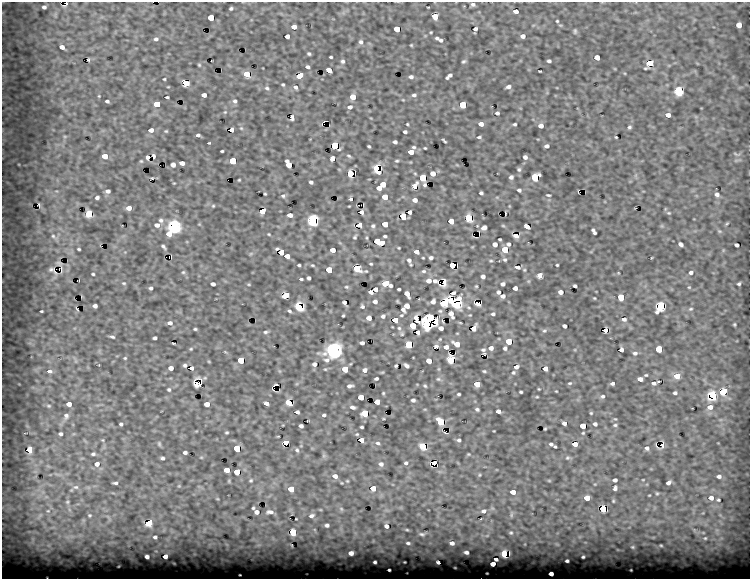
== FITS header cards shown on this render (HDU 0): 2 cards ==
NAXIS1  =                  748 / length of data axis 1
NAXIS2  =                  577 / length of data axis 2

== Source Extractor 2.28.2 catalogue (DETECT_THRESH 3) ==
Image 748 x 577 px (HDU 0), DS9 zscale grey, 1 PNG px = 1 image px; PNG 752 x 581 px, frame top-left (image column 1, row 577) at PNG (2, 2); no overlay
Background 3930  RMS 37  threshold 112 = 3 sigma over >= 5 px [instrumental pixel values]
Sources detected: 447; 2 with non-positive FLUX_AUTO (blend fragments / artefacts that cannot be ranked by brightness) are not listed; the other 445 listed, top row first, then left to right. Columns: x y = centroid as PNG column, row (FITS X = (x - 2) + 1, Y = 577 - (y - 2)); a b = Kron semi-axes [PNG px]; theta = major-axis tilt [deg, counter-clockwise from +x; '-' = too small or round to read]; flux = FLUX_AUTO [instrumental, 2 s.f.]
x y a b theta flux
67 3 3 2 - 10000
473 4 4 3 - 6000
44 7 4 4 - 7400
231 8 4 3 - 4000
516 11 5 4 - 17000
435 16 5 5 - 64000
211 18 5 4 - 48000
557 21 4 3 - 2600
739 25 5 4 - 22000
294 27 5 4 - 17000
397 29 5 4 - 47000
475 29 5 3 - 7600
575 31 6 4 -90 3900
431 32 3 2 - 2200
287 36 4 4 - 11000
523 36 4 4 - 10000
437 38 4 3 - 4600
156 39 5 4 - 6900
441 40 4 4 - 4100
361 42 6 5 - 6900
411 45 4 3 - 2500
62 47 5 4 - 15000
309 54 4 3 - 3900
331 57 3 3 - 3000
597 57 4 4 - 22000
88 60 3 3 - 2400
342 61 6 5 - 5700
464 61 5 3 - 4100
549 61 4 3 - 6000
650 63 5 4 - 140000
199 65 5 4 - 3000
307 67 4 3 - 6000
329 70 5 4 - 29000
540 71 3 2 - 2300
247 74 5 4 - 99000
299 75 5 4 - 40000
449 76 7 4 42 9000
411 77 5 4 - 7200
164 79 3 2 - 2600
186 83 5 4 - 140000
283 85 4 3 - 3100
168 87 3 2 - 1700
295 87 5 4 - 6500
508 87 6 4 14 8100
267 88 7 5 -43 5200
679 91 5 5 - 180000
204 95 4 4 - 13000
414 95 6 4 8 6200
99 96 4 3 - 2000
167 97 3 3 - 3500
353 97 5 5 - 27000
403 100 5 3 - 2100
107 101 4 3 - 5100
235 101 6 5 - 6400
157 104 5 4 - 98000
463 105 5 5 - 100000
350 107 6 4 14 9600
225 112 5 4 - 2700
497 113 4 3 - 5700
668 115 5 4 - 16000
292 118 6 3 88 6100
407 124 3 2 - 2400
481 124 4 4 - 13000
515 124 3 3 - 3900
541 126 4 4 - 12000
629 127 4 4 - 4700
241 128 5 4 - 3500
151 130 5 4 - 12000
231 130 4 4 - 11000
166 131 4 4 - 2600
405 132 4 3 - 5300
198 135 4 3 - 5100
65 136 6 4 0 3900
479 137 5 3 - 4000
616 137 3 2 - 2300
444 141 5 2 - 3700
395 142 4 4 - 6700
209 143 3 2 - 1800
335 146 5 4 - 230000
369 146 4 3 - 3100
547 146 4 3 - 7900
425 148 3 3 - 2300
222 151 3 3 - 2700
411 151 7 4 56 31000
736 154 10 4 -19 3900
105 156 5 4 - 28000
154 156 4 3 - 6600
349 156 7 4 -22 4100
148 157 4 4 - 8200
525 157 4 4 - 8700
332 159 5 4 - 16000
233 161 5 4 - 78000
397 161 4 3 - 3300
182 163 5 4 - 14000
288 164 7 4 -64 32000
173 165 5 5 - 12000
376 168 7 4 -64 78000
519 169 6 5 - 4800
350 173 4 4 - 240000
433 173 5 4 - 17000
511 177 4 4 - 7300
535 177 5 5 - 190000
152 178 3 2 - 2200
423 178 5 4 - 130000
239 180 3 2 - 2300
311 182 4 3 - 5600
383 184 5 4 - 23000
424 185 4 3 - 4000
415 186 7 4 57 18000
379 188 5 4 - 14000
519 190 4 3 - 5500
56 191 6 4 -16 3300
108 191 5 4 - 8100
481 193 4 3 - 4800
265 194 3 2 - 2600
717 194 6 5 - 8600
548 195 4 2 - 3100
283 196 6 4 8 4600
97 197 4 3 - 5900
385 197 5 4 - 29000
350 199 4 3 - 4400
415 200 4 4 - 12000
39 205 5 2 - 5100
213 206 4 4 - 2800
129 208 5 4 - 15000
262 211 5 4 - 25000
361 212 4 4 - 7000
410 212 4 3 - 6600
505 213 4 2 - 2200
669 213 5 4 - 3200
89 214 5 5 - 220000
290 215 5 4 - 15000
403 216 5 4 - 110000
469 218 5 5 - 250000
161 220 7 6 - 6600
313 220 5 5 - 380000
451 221 5 4 - 27000
385 224 5 4 - 35000
727 224 5 3 - 2800
157 225 6 5 - 11000
359 225 5 4 - 18000
174 226 6 6 - 420000
373 226 5 5 - 4800
503 226 5 3 - 2600
527 227 5 4 - 25000
484 228 5 4 - 10000
594 231 6 3 -60 6000
719 231 6 4 -43 3600
169 234 5 5 - 20000
269 234 4 3 - 2400
54 236 13 6 -41 12000
385 236 4 3 - 3900
516 236 5 4 - 14000
355 237 6 4 61 4100
500 239 3 3 - 2700
377 241 5 4 - 37000
382 243 5 4 - 30000
495 244 4 4 - 13000
509 244 4 4 - 6100
681 244 5 3 - 7400
736 245 4 3 - 7800
163 247 6 3 -43 5000
399 248 3 2 - 2200
79 249 3 3 - 3000
277 249 4 3 - 3000
333 250 4 4 - 19000
505 250 5 5 - 65000
281 252 4 4 - 39000
416 252 5 4 - 13000
251 253 6 4 20 3200
287 256 4 4 - 16000
431 258 5 5 - 5600
409 260 6 5 - 8700
505 260 6 5 - 4700
491 261 6 3 -5 3200
371 264 3 3 - 2700
299 265 3 3 - 3400
312 265 5 4 - 2800
452 265 4 4 - 100000
557 265 3 3 - 2800
60 267 11 4 -73 920
517 267 5 3 - 12000
357 268 6 4 -21 190000
51 269 5 4 - 1400
329 270 5 4 - 68000
524 270 5 4 - 3300
424 271 7 5 12 4900
183 272 5 4 - 3500
691 272 5 4 - 6200
93 274 3 3 - 3100
540 275 5 4 - 15000
483 276 4 4 - 8800
309 278 4 3 - 5800
301 279 4 3 - 3500
429 281 5 5 - 14000
124 283 5 4 - 2700
385 283 5 4 - 39000
444 283 7 4 65 7900
213 284 4 4 - 8000
249 284 5 3 - 2400
503 284 4 4 - 7300
739 284 4 3 - 3800
390 286 4 3 - 5700
476 286 3 3 - 2700
575 286 4 3 - 5200
346 287 6 5 - 3800
689 287 4 4 - 2300
151 288 4 3 - 5200
515 288 4 4 - 10000
375 289 4 4 - 13000
399 289 3 3 - 3500
371 292 4 4 - 11000
498 292 4 4 - 6300
561 292 4 4 - 12000
407 294 6 4 -61 18000
286 295 5 4 - 100000
503 296 5 4 - 9200
621 297 5 5 - 39000
594 298 3 2 - 2100
450 300 8 6 65 88000
375 302 6 5 - 9200
433 302 5 4 - 9700
344 303 5 3 - 7000
444 303 5 5 - 190000
457 304 6 5 - 260000
478 304 5 3 - 17000
95 306 4 4 - 8400
362 306 5 5 - 4900
407 306 5 4 - 16000
661 306 6 5 - 260000
299 307 6 5 - 96000
77 309 3 2 - 2100
403 309 6 3 -62 6700
691 309 6 4 20 3500
41 311 3 2 - 2700
289 311 5 3 - 4100
440 311 6 5 - 4100
451 314 7 4 -66 15000
493 314 5 4 - 5000
343 315 3 2 - 2800
401 315 5 4 - 2800
383 316 6 5 - 6300
369 318 5 4 - 16000
431 318 6 4 -3 160000
416 319 9 5 -46 21000
624 319 6 4 -7 8100
395 320 5 4 - 51000
435 322 5 4 - 72000
170 323 6 5 - 10000
460 323 4 2 - 2000
427 324 6 5 - 250000
734 324 3 3 - 2900
413 326 5 5 - 48000
564 326 4 3 - 7200
399 328 5 5 - 4900
441 328 6 4 -25 11000
474 328 6 4 60 21000
195 329 4 3 - 3200
605 330 4 4 - 18000
544 331 7 6 - 4900
266 332 7 4 7 4600
418 332 4 3 - 7800
402 334 6 5 - 4100
112 337 5 2 - 4300
155 338 4 3 - 5600
440 339 5 4 - 2800
509 341 5 4 - 40000
173 343 3 2 - 2500
362 343 4 3 - 7500
409 344 5 5 - 210000
457 344 6 4 -27 28000
436 346 4 4 - 4800
446 347 4 4 - 12000
491 348 5 5 - 11000
505 348 5 4 - 5700
191 349 5 4 - 2900
659 349 5 5 - 68000
334 350 8 7 - 630000
483 350 6 6 - 6900
621 350 4 4 - 8900
635 353 6 5 - 6700
125 358 4 4 - 2600
241 360 5 4 - 70000
451 360 5 5 - 170000
76 361 7 4 -71 4200
429 361 4 4 - 19000
209 362 5 3 - 2000
314 364 4 4 - 8400
185 365 5 4 - 4600
406 365 6 4 -37 7400
396 366 3 3 - 4200
516 367 5 4 - 8500
171 368 4 4 - 13000
191 368 4 4 - 6000
345 369 5 4 - 34000
545 369 4 4 - 11000
365 370 5 5 - 9500
50 371 7 6 - 9200
484 371 4 3 - 3100
513 373 6 5 - 4800
646 375 4 3 - 2700
677 376 5 5 - 41000
376 379 4 3 - 4500
438 379 7 5 -15 5500
640 379 5 4 - 12000
658 381 3 2 - 2300
197 383 8 7 - 27000
570 383 6 4 14 3700
612 383 4 3 - 5800
654 383 4 3 - 6300
276 384 5 2 - 3100
477 384 5 4 - 55000
350 386 6 4 7 7400
425 386 4 3 - 3300
539 389 3 2 - 2000
169 390 5 5 - 4200
556 391 3 2 - 1900
723 391 5 5 - 99000
521 392 3 3 - 3300
383 393 4 3 - 2800
675 393 4 3 - 5400
459 394 3 3 - 3800
602 396 6 5 - 5900
713 396 6 5 - 180000
361 397 4 4 - 26000
537 397 5 3 - 2400
413 400 4 4 - 6400
289 402 5 4 - 47000
377 402 4 4 - 26000
266 403 5 3 - 9500
69 404 5 4 - 16000
207 404 5 4 - 17000
49 406 7 5 -1 5100
353 407 6 4 -9 6800
710 407 7 5 8 19000
425 409 5 3 - 2200
477 409 4 4 - 4600
498 411 5 4 - 9700
297 412 4 3 - 5800
365 413 5 5 - 82000
591 413 4 4 - 2700
324 415 4 3 - 4700
66 416 11 8 67 12000
441 422 5 4 - 180000
564 423 4 4 - 9900
121 424 4 3 - 4400
595 424 4 4 - 6700
615 425 5 4 - 3600
301 426 4 4 - 7300
583 426 5 4 - 48000
362 427 4 3 - 3500
545 429 3 2 - 2700
227 432 4 3 - 3200
445 432 5 2 - 4300
583 433 4 4 - 2500
60 434 5 4 - 5800
357 434 5 4 - 3300
102 440 5 4 - 2700
361 440 4 4 - 21000
459 440 5 4 - 5300
286 443 5 4 - 46000
378 443 6 5 - 5700
159 444 7 4 -70 4000
551 444 4 3 - 4900
575 444 4 4 - 25000
423 446 5 4 - 150000
555 447 4 3 - 2600
237 448 5 4 - 89000
647 448 6 5 - 7900
29 450 5 4 - 45000
297 450 6 4 -70 4800
185 452 4 3 - 5800
93 454 6 4 7 4900
468 454 5 3 - 2500
324 456 6 5 - 4500
201 457 5 3 - 2400
162 458 4 3 - 4900
567 458 7 5 1 4500
406 463 5 5 - 4700
434 463 4 3 - 60000
97 464 6 6 - 13000
381 464 6 6 - 8800
227 470 5 4 - 31000
237 472 4 4 - 45000
479 475 4 4 - 2600
335 476 5 4 - 12000
719 476 6 5 - 8000
251 480 5 5 - 3400
615 480 4 4 - 7900
643 480 4 2 - 1700
347 481 4 3 - 2300
549 481 5 3 - 2300
115 483 5 3 - 5400
668 483 5 4 - 8800
179 486 4 4 - 2200
75 487 10 6 0 11000
373 488 4 4 - 25000
615 488 5 4 - 6100
291 489 5 4 - 29000
513 492 5 4 - 18000
657 493 5 4 - 3400
587 498 5 4 - 28000
711 498 6 6 - 17000
217 499 4 2 - 1800
718 500 5 4 - 3500
613 501 4 3 - 2600
67 502 8 7 - 7800
253 508 3 3 - 3200
341 509 6 5 - 3700
603 509 4 4 - 280000
70 510 7 4 -70 6000
48 511 6 5 - 6400
484 511 6 5 - 7600
257 512 5 4 - 11000
270 512 8 4 0 9700
90 515 7 7 - 8800
511 515 8 4 89 3700
311 516 6 4 15 6200
109 518 14 5 -57 10000
149 523 5 4 - 60000
327 525 4 3 - 6200
386 526 4 3 - 8200
407 530 5 3 - 2200
293 532 5 4 - 190000
511 533 4 4 - 3000
422 534 6 4 -3 4300
155 537 4 3 - 5600
705 538 4 3 - 2500
408 543 4 3 - 3400
452 543 4 4 - 9900
661 545 3 2 - 1800
633 547 5 3 - 1800
466 552 4 3 - 5400
351 553 4 4 - 10000
504 554 4 4 - 100000
165 556 4 4 - 10000
147 557 4 3 - 7500
583 557 3 2 - 2400
496 559 4 3 - 4500
567 561 3 3 - 3200
375 562 3 3 - 2800
438 562 3 3 - 5600
493 564 4 4 - 16000
389 570 2 2 - 1800
551 574 4 3 - 12000
At the frame edge (FLAGS 8, measured only in part): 1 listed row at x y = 67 3
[2 non-positive-flux detections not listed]